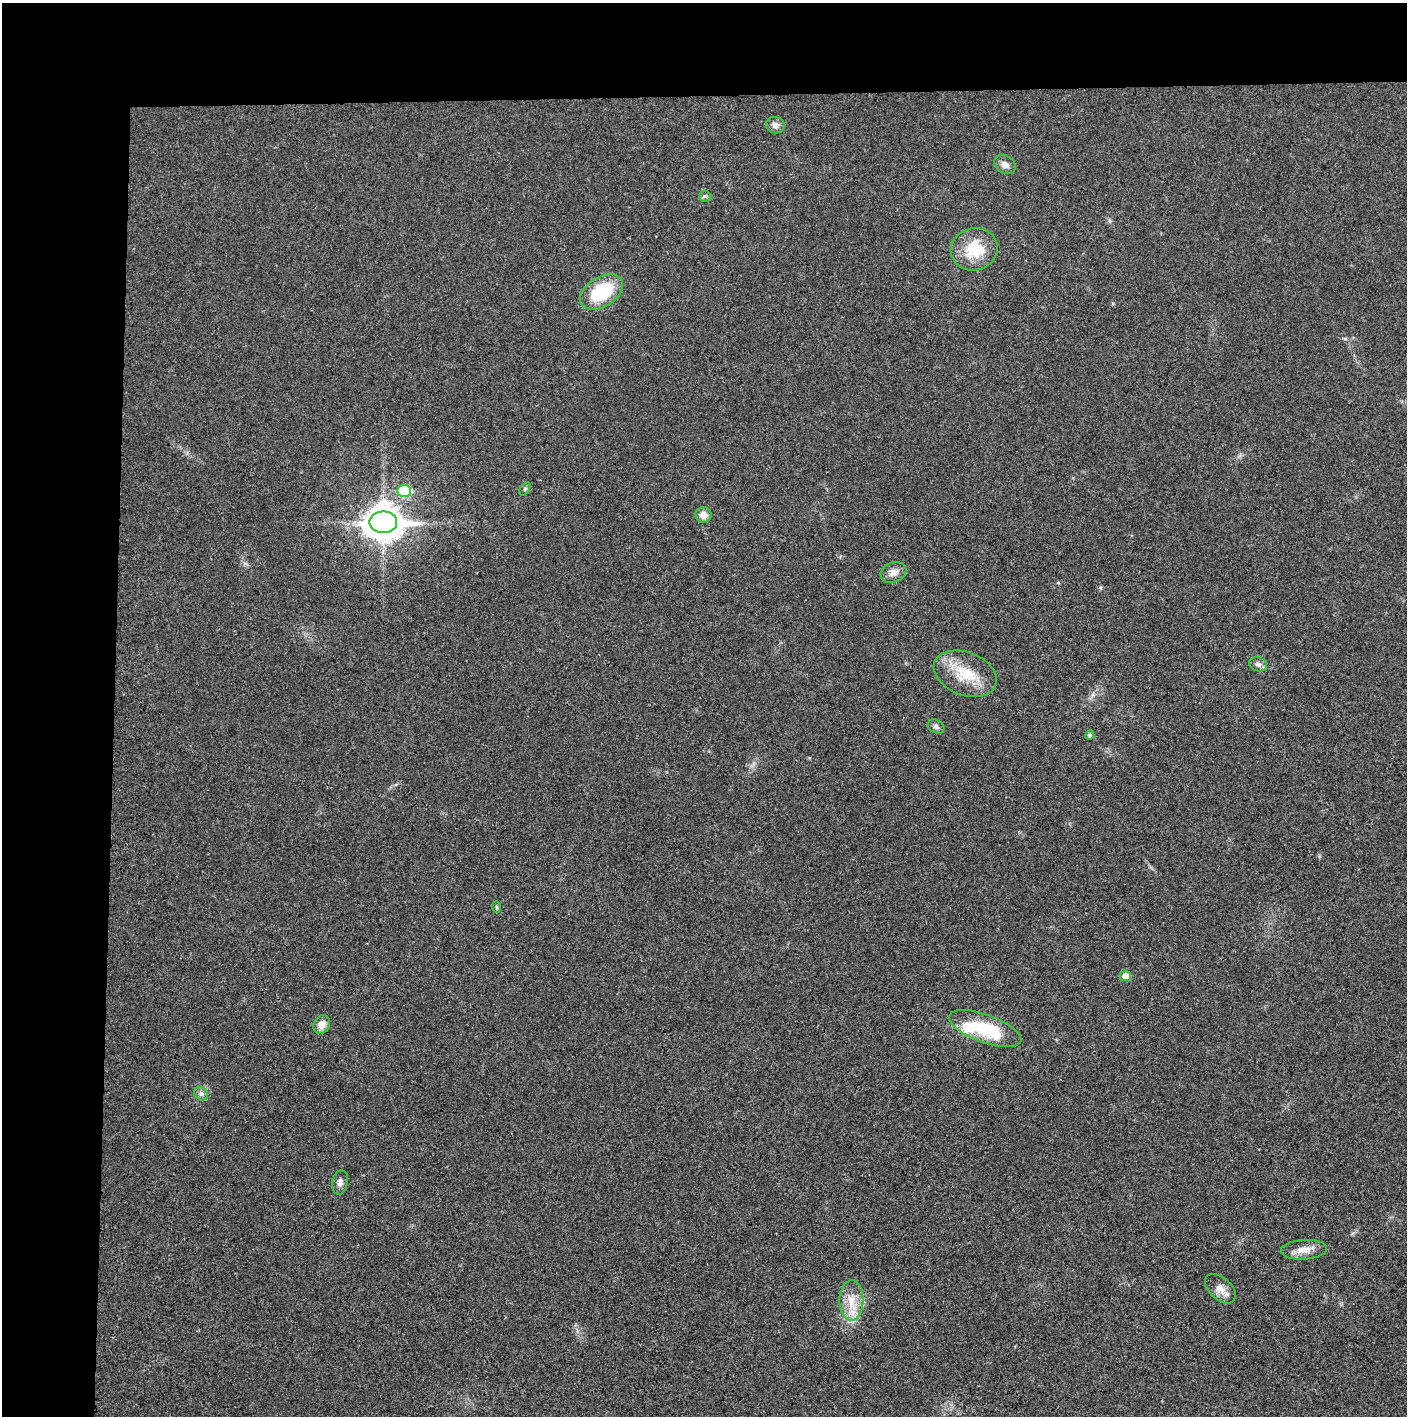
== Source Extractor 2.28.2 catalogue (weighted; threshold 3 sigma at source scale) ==
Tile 1 of 3 x 3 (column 1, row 1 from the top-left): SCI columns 5-1409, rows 2830-4243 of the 4221 x 4243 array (HDU 1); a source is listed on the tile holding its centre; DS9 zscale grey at full resolution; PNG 1409 x 1418 px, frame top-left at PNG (2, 3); each listed source drawn as its Kron ellipse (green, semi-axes under 4 px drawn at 4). Shown black and unused: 14% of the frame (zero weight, under 3 of 4 exposures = <1% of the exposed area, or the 3 px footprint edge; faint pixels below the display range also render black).
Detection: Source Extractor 2.28.2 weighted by HDU 2 'WHT'; one run over the whole footprint, this tile lists its part. Background 0.019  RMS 0.005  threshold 0.0224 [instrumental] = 3 sigma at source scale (4.5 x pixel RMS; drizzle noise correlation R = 1.50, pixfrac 1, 0.05/0.05 arcsec/px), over >= 5 px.
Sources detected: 24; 1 inside a brighter listed object's ellipse — not listed separately; the other 23 listed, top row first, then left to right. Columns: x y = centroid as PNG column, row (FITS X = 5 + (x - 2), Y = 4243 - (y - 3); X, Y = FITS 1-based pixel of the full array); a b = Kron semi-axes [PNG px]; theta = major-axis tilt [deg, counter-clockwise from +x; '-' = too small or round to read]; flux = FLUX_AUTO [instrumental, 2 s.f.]
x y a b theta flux
775 125 9 8 - 2.9
1005 164 11 8 -32 3
705 196 6 5 - 0.86
974 249 24 21 16 18
602 292 23 14 32 29
525 489 7 4 54 0.75
404 491 7 6 - 22
703 515 8 8 - 3.8
383 522 13 11 0 900
893 572 13 10 22 3.4
1258 664 9 7 -17 1.9
965 674 33 21 -21 18
936 727 9 6 -30 1.4
1090 735 4 4 - 1.6
497 907 6 3 -88 0.62
1126 976 5 5 - 4.7
322 1025 10 8 57 3.9
985 1028 38 14 -20 28
201 1094 7 6 - 1.5
340 1182 12 7 77 2.3
1304 1250 23 9 4 5.6
1220 1289 18 11 -42 4.7
851 1300 20 12 89 9.1